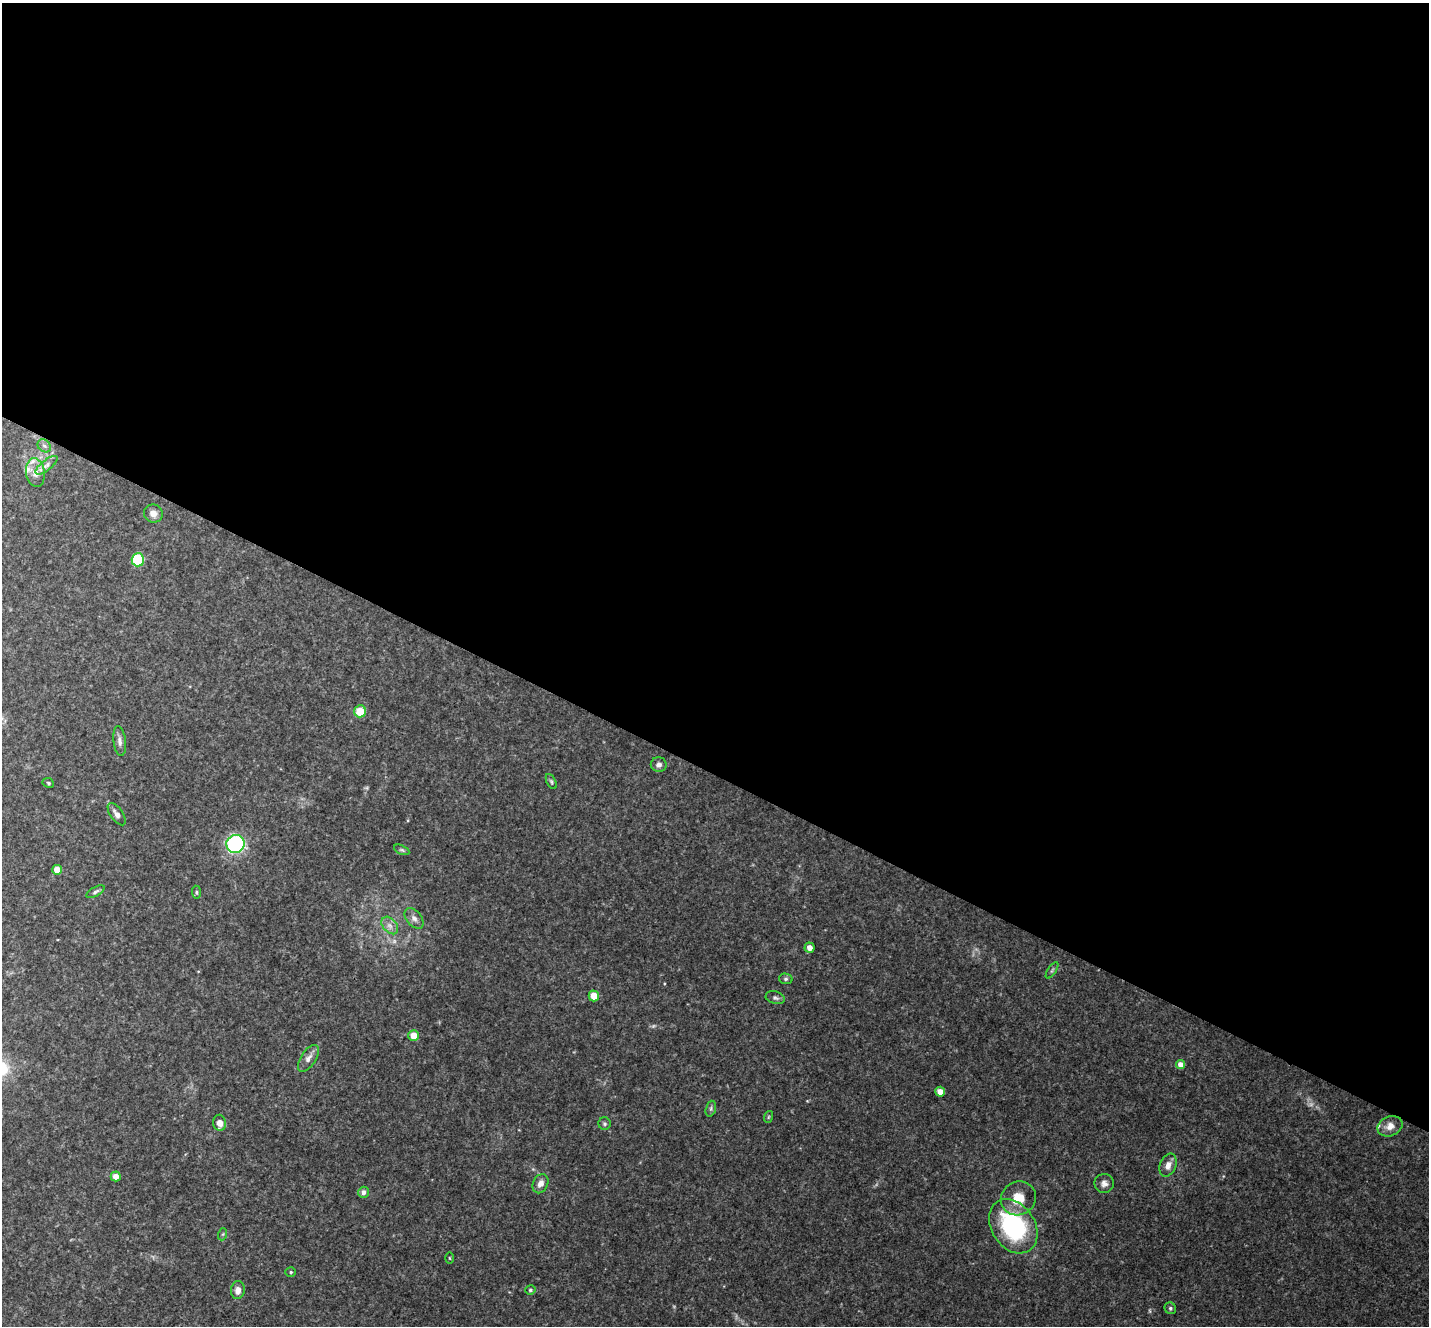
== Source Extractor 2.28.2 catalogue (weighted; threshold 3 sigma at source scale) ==
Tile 3 of 4 x 4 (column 3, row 1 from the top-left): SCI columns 2864-4290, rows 4262-5585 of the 5722 x 5735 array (HDU 1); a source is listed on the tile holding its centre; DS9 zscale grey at full resolution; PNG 1431 x 1328 px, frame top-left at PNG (2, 3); each listed source drawn as its Kron ellipse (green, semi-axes under 4 px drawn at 4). Shown black and unused: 58% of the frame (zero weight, under 3 of 4 exposures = <1% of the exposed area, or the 3 px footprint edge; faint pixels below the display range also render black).
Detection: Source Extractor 2.28.2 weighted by HDU 2 'WHT'; one run over the whole footprint, this tile lists its part. Background 0.125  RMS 0.0075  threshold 0.0337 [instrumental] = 3 sigma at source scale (4.5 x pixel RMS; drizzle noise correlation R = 1.50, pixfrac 1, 0.05/0.05 arcsec/px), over >= 5 px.
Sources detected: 50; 4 too faint to see at this stretch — neither listed nor drawn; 1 inside a brighter listed object's ellipse — not listed separately; the other 45 listed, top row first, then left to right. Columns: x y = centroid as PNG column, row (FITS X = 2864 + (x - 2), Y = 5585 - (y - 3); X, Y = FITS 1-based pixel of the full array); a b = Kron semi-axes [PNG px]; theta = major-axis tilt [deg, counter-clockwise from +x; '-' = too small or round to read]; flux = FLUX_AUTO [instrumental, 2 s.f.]
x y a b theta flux
44 446 7 5 -44 2.2
46 465 13 5 39 3.4
35 473 14 9 -81 7.6
153 513 9 9 - 5
138 560 6 6 - 38
360 711 6 6 - 17
120 741 15 6 -82 3.3
659 764 8 7 - 2.8
551 781 8 4 -63 1.4
48 783 6 4 -25 1.1
117 814 13 6 -55 4
235 844 9 9 - 96
402 850 8 4 -26 1.3
57 870 5 5 - 10
95 892 10 4 30 1.8
197 892 6 4 -83 1.2
414 918 12 7 -51 3.8
390 925 10 7 -49 4.1
809 948 5 5 - 4.3
1052 970 9 3 56 1.3
786 979 7 5 -12 1.4
594 996 5 5 - 12
775 998 10 6 -15 2.1
414 1036 5 5 - 12
308 1058 15 7 56 4.6
1180 1065 4 4 - 6.6
940 1092 5 5 - 6.2
711 1109 8 5 72 1.6
768 1117 6 3 71 0.92
220 1123 8 6 -79 5.4
605 1124 6 6 - 1.4
1390 1126 13 10 22 6.9
1168 1165 12 8 68 5.6
116 1176 5 5 - 5.6
1104 1183 10 9 - 3.8
540 1184 10 7 64 4.9
363 1192 5 5 - 3.3
1018 1198 18 16 32 16
1013 1226 29 21 -56 91
223 1234 6 4 71 1
449 1258 5 3 - 0.7
291 1272 5 4 - 1.2
238 1290 9 7 84 4.9
530 1290 5 4 - 1.2
1170 1308 6 5 - 1.5